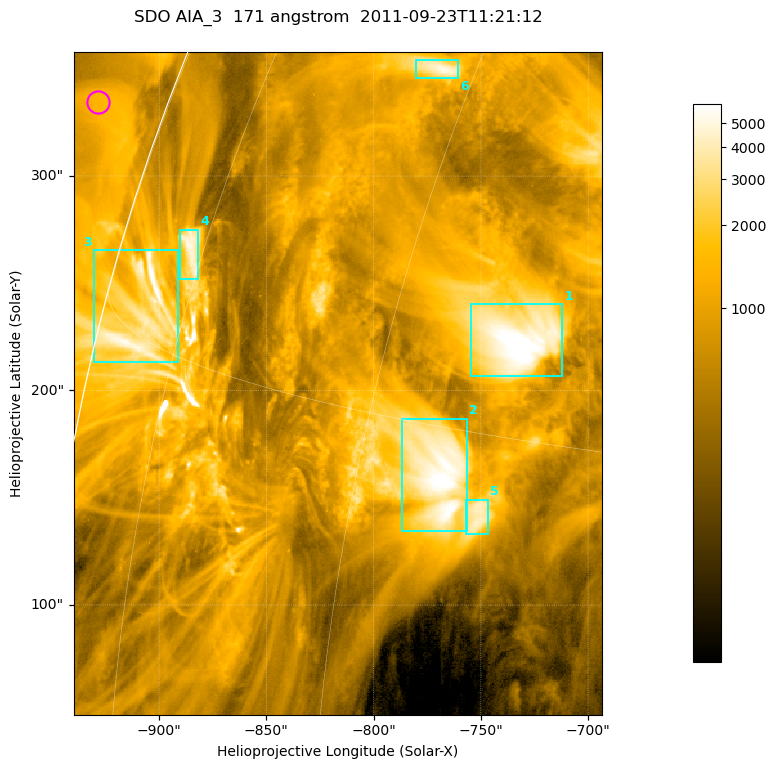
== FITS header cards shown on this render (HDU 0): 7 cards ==
TELESCOP= 'SDO     '           /
INSTRUME= 'AIA_3   '           /
WAVELNTH=                  171 /
WAVEUNIT= 'angstrom'           /
DATE-OBS= '2011-09-23T11:21:12.34' /
CTYPE1  = 'HPLN-TAN'           /
CTYPE2  = 'HPLT-TAN'           /

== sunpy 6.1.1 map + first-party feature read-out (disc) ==
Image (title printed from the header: SDO AIA_3  171 angstrom  2011-09-23T11:21:12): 411 x 515 px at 0.599 arcsec/px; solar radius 956 arcsec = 1595 px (partial field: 2.5% of the solar disc is inside the frame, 94% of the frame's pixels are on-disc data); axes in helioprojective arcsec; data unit not stated in the header (colour bar unlabelled)
Pointing: header CRPIX1/2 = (2051.64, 2049.57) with CRVAL1/2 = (0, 0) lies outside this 411 x 515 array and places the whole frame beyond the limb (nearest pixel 1.41 R_sun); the SolarSoft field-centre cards XCEN/YCEN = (-816.6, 203.3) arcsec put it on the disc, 1310 arcsec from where CRPIX/CRVAL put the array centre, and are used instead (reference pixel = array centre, CRVAL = XCEN/YCEN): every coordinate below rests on XCEN/YCEN
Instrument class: DISC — disc imager (sunpy class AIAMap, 171 A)
Bright regions (active regions / flare kernels): reference = the on-disc median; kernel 3 px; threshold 5 sigma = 2343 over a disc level ~798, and >= 1.15x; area >= 211 px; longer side >= 5 px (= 3 arcsec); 6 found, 6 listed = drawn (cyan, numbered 1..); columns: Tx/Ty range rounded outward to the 2 arcsec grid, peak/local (2 s.f.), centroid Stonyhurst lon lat
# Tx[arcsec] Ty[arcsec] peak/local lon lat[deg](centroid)
1 -756..-712 206..240 8.9 -53 +18
2 -788..-756 134..188 9.1 -56 +14
3 -930..-890 212..266 6.7 -80 +15
4 -890..-880 252..276 6.5 -76 +18
5 -758..-746 132..150 5.5 -54 +13
6 -782..-760 346..354 6.4 -62 +25
Off-limb structures (1.02-1.3 R_sun): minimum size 105 px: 2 found; the strongest spans PA ~70 deg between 1.03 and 1.04 R_sun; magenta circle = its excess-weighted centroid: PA ~70 deg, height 1.03 R_sun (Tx ~-928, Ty ~334 arcsec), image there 1.6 x the reference